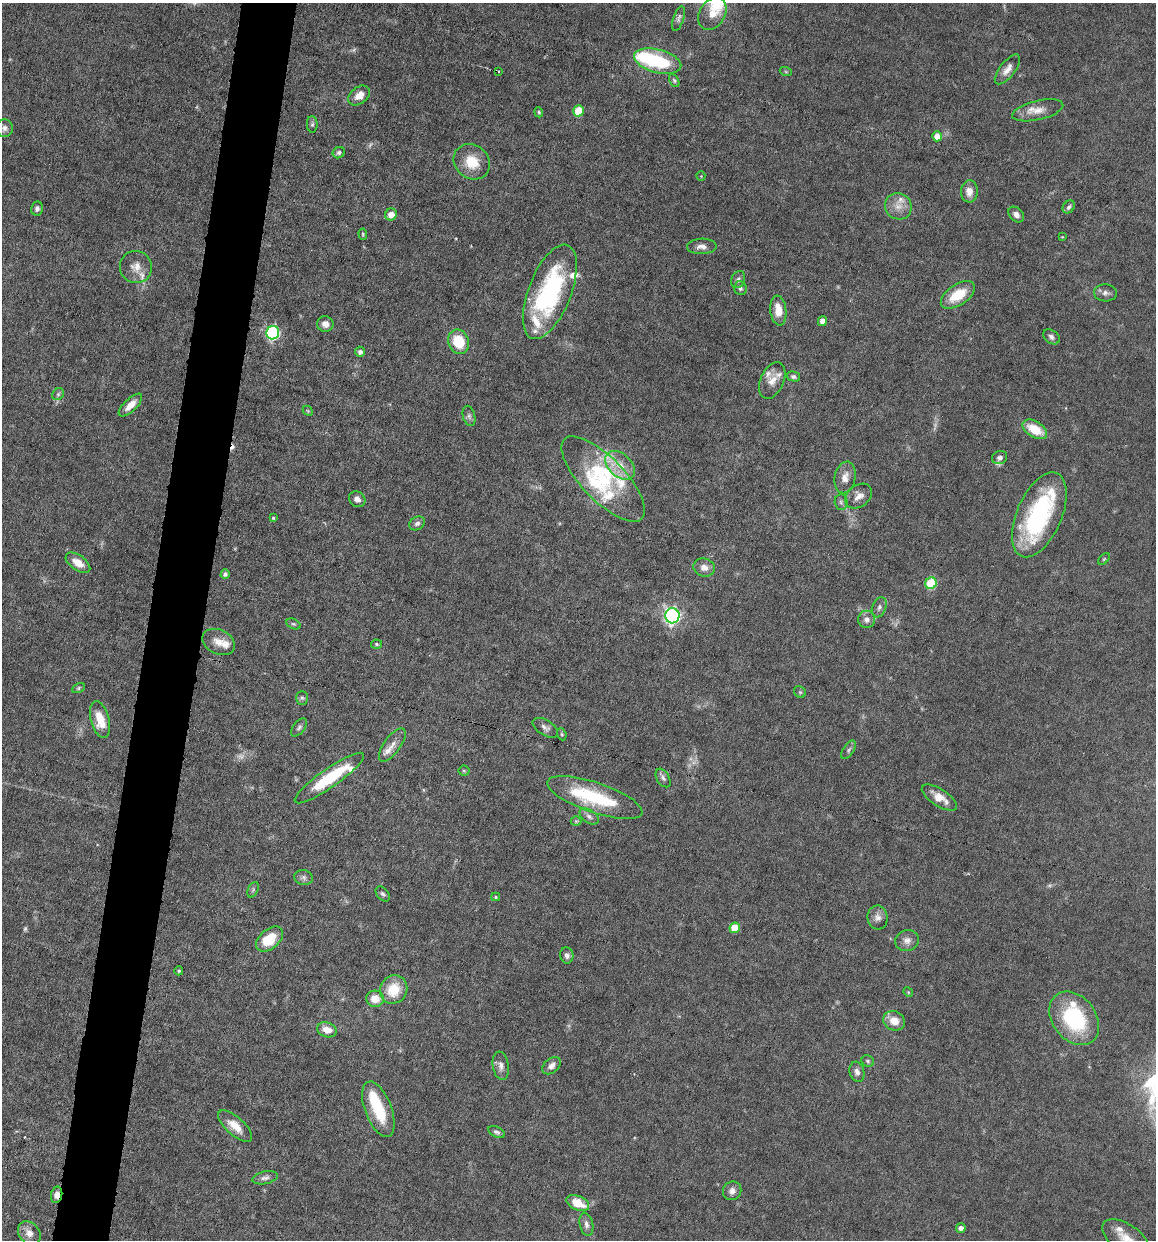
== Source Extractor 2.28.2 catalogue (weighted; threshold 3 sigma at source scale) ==
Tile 7 of 4 x 4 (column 3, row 2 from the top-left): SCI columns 2427-3580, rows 2475-3712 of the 4972 x 4949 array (HDU 1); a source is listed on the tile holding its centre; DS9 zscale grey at full resolution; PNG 1158 x 1242 px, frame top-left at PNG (2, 3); each listed source drawn as its Kron ellipse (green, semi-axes under 4 px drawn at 4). Shown black and unused: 5% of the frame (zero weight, under 6 of 12 exposures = <1% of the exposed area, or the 3 px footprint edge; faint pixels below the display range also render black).
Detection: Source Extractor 2.28.2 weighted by HDU 2 'WHT'; one run over the whole footprint, this tile lists its part. Background 0.0782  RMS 0.0027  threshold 0.011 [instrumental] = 3 sigma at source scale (4.09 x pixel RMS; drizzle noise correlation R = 1.36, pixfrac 0.8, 0.05/0.05 arcsec/px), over >= 5 px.
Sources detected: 144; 7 too faint to see at this stretch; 3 inside a brighter object's white glare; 1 cosmic-ray / hot-pixel residue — neither listed nor drawn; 19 inside a brighter listed object's ellipse — not listed separately; the other 114 listed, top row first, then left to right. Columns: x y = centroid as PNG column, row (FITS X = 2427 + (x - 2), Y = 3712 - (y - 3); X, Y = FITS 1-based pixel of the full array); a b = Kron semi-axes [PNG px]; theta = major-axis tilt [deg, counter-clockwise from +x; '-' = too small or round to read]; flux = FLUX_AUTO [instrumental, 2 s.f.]
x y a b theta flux
712 14 17 12 59 4.8
678 19 13 5 72 0.79
658 61 24 11 -14 18
1007 69 18 7 52 2
498 72 3 2 - 0.26
786 72 6 4 -19 0.31
674 81 7 4 -63 0.46
359 95 12 8 37 2.3
1038 110 26 9 13 3.3
578 111 5 5 - 8.8
539 112 5 4 - 0.34
312 124 8 5 -88 0.53
4 128 9 8 - 1.1
937 136 5 5 - 2.3
339 153 6 5 - 0.64
472 162 19 16 -40 6.5
701 176 4 4 - 0.25
969 191 11 8 86 2.1
898 206 14 13 - 2.8
1069 207 7 5 54 0.74
37 209 7 6 - 0.81
391 214 6 5 - 2.6
1016 215 9 6 -45 1.3
363 234 6 4 -83 0.29
1062 237 4 4 - 0.2
702 246 14 8 3 1.7
136 267 16 16 - 3.1
738 279 9 7 68 0.86
740 288 7 6 - 0.68
550 292 50 21 69 38
1105 293 11 8 -3 1.2
958 295 19 10 34 6.9
778 310 15 8 -84 3.8
822 321 5 4 - 1.5
325 324 8 7 - 1.5
273 333 7 6 - 42
1051 337 9 6 -36 0.92
458 342 12 10 -67 8.6
360 352 5 5 - 0.87
793 377 7 5 -16 0.71
772 380 19 11 66 2.7
58 394 6 5 - 0.54
130 405 15 6 44 2.8
308 411 6 4 -46 0.31
469 416 10 6 -75 0.77
1035 429 13 8 -32 6.1
1000 458 8 6 24 0.84
620 465 17 11 -43 3.8
845 477 16 10 78 2.5
603 479 55 21 -46 18
859 496 15 11 39 2.1
357 499 8 7 - 1.4
841 502 8 6 -86 0.69
1039 515 45 22 67 34
273 518 4 4 - 0.35
417 523 8 6 33 0.88
1104 559 7 4 45 0.38
78 563 14 7 -35 3.2
704 567 11 9 -17 2
225 574 5 4 - 0.68
931 583 6 5 - 15
879 607 10 6 70 0.93
672 616 7 7 - 78
867 619 8 8 - 1.3
293 624 7 5 -25 0.44
219 642 17 12 -26 2.9
376 644 5 4 - 0.41
79 688 7 4 29 0.4
800 692 6 5 - 0.42
302 698 7 6 - 0.59
100 720 19 9 -75 5
299 727 10 5 53 0.72
545 728 14 7 -32 1.1
562 734 6 4 -68 0.34
392 745 19 8 54 2.1
849 750 10 5 56 0.66
464 771 5 5 - 0.38
329 778 42 9 35 13
663 778 10 6 -58 0.84
595 798 50 15 -19 19
939 798 20 8 -33 3.2
589 816 11 6 -33 1
576 821 5 5 - 0.41
304 878 9 7 -13 0.92
253 890 8 5 66 0.58
383 894 9 5 -48 0.64
496 897 4 4 - 0.4
878 917 12 10 -84 1.6
735 928 5 5 - 6.5
270 939 16 9 39 8.5
907 940 12 10 15 1.6
567 955 8 6 -81 0.9
179 971 4 4 - 0.41
394 989 14 13 - 7
908 992 5 4 - 0.28
375 999 9 8 - 3.7
1074 1018 29 21 -52 22
894 1021 11 9 -25 3.2
327 1030 10 7 -18 2.8
868 1061 6 5 - 0.47
501 1066 14 8 -81 1.5
551 1066 10 7 40 1.5
857 1072 10 7 -74 1.3
378 1109 29 13 -69 11
235 1126 21 9 -42 3.9
497 1132 9 5 -28 0.72
265 1178 13 6 11 1.1
732 1191 9 9 - 1.4
57 1195 8 5 79 1.7
578 1203 12 7 -24 5.2
586 1224 12 6 -77 1.2
961 1228 5 4 - 1.2
29 1233 13 10 -48 2.4
1126 1238 27 14 -35 4.5
Overlapping masked pixels (flux is a lower limit): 1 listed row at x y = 57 1195
Isophote crosses this tile's border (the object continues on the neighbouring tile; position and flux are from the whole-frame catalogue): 1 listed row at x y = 1126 1238